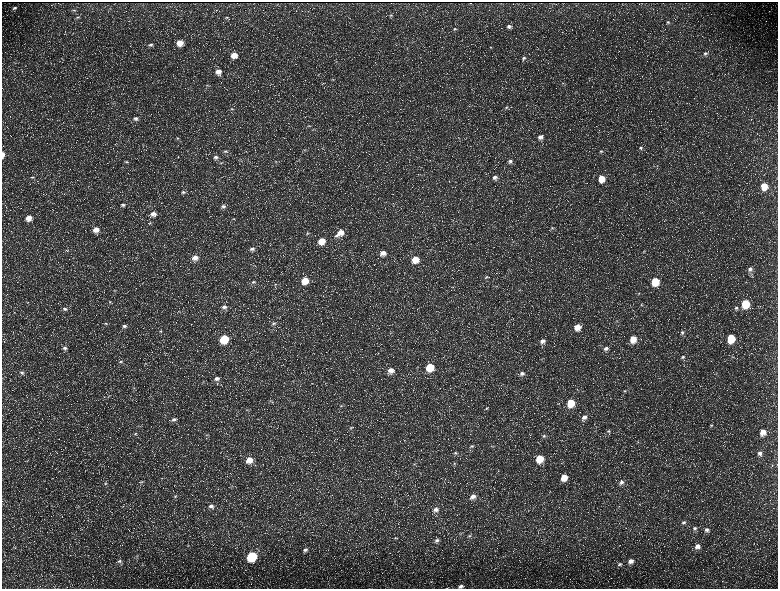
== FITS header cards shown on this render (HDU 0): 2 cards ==
NAXIS1  =                 1552 / length of data axis 1
NAXIS2  =                 1173 / length of data axis 2

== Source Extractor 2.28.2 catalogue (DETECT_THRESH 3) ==
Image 1552 x 1173 px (HDU 0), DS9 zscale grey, zoomed out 1/2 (1 PNG px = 2 x 2 image px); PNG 780 x 591 px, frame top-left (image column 1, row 1173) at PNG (2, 2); no overlay
Background 230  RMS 11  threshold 32.4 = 3 sigma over >= 5 px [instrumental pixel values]
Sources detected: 189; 39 cannot appear on this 1/2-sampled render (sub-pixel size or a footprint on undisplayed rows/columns) and are not listed; the other 150 listed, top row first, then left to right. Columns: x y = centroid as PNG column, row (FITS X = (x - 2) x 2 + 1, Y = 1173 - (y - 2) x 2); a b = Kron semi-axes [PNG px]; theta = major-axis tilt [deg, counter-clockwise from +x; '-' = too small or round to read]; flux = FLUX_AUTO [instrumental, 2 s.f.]
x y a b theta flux
470 3 2 1 - 800
15 8 6 4 17 5300
74 10 5 4 - 2400
391 15 5 4 - 3000
78 17 6 3 11 2700
226 18 5 3 - 2900
668 22 4 4 - 3100
509 26 6 5 - 6800
454 29 5 4 - 3200
180 43 6 6 - 25000
151 44 7 4 7 5200
490 47 4 3 - 2000
705 53 5 4 - 4600
234 55 7 6 - 24000
524 58 6 4 29 4700
336 62 4 4 - 2300
218 71 7 6 - 17000
333 79 4 4 - 2200
562 83 4 2 - 1300
207 85 7 3 -10 3300
506 107 5 4 - 3800
232 109 6 4 4 3800
136 118 7 5 5 8100
309 126 6 3 1 3100
540 137 6 5 - 11000
178 138 5 4 - 3700
459 138 3 2 - 1100
640 148 5 4 - 4300
305 150 5 3 - 3200
226 151 7 4 2 4800
601 151 5 4 - 3100
3 155 6 3 88 10000
216 157 7 5 3 7000
276 161 3 3 - 1700
510 161 6 5 - 6600
126 162 6 3 -6 3100
221 163 5 3 - 2600
657 166 4 3 - 1600
32 177 6 3 9 3300
495 177 7 6 - 10000
601 178 6 6 - 33000
764 186 6 5 - 37000
183 192 6 4 2 4900
123 205 7 5 0 5700
223 206 7 5 15 7000
153 214 7 6 - 14000
29 218 7 6 - 22000
150 223 6 3 12 2900
552 228 6 4 4 3500
96 230 7 6 - 20000
341 232 7 6 - 21000
307 233 5 4 - 2900
336 236 7 4 13 5600
322 241 6 6 - 32000
252 249 7 5 6 7500
67 251 4 2 - 1600
644 251 4 3 - 1900
383 253 6 6 - 16000
342 255 4 2 - 1000
195 258 7 6 - 15000
415 259 6 6 - 30000
750 269 6 5 - 8500
486 277 6 3 15 3000
305 280 6 6 - 42000
655 281 6 5 - 66000
253 282 6 4 27 4500
275 284 5 3 - 2300
115 290 5 3 - 2500
519 290 4 3 - 1800
638 294 4 3 - 1800
110 302 5 4 - 2700
745 304 6 5 - 88000
642 305 4 3 - 2100
224 307 7 5 -2 8700
736 308 6 5 - 4600
65 309 7 5 -2 6600
617 321 4 4 - 2400
106 323 6 4 1 3300
273 323 6 5 - 5400
124 326 7 5 3 6700
577 327 7 6 - 25000
161 331 5 4 - 2800
682 332 5 4 - 4000
731 338 6 5 - 74000
224 339 6 6 - 90000
633 339 7 6 - 33000
542 341 7 6 - 13000
65 348 7 5 -14 7000
606 348 7 5 35 8500
683 357 6 4 35 4800
732 357 4 3 - 1700
120 362 6 4 -10 4800
145 363 4 2 - 1700
430 367 6 6 - 62000
390 370 7 6 - 16000
22 372 6 6 - 6000
522 374 7 5 20 8300
217 379 7 5 1 9300
134 388 4 3 - 2500
625 391 5 4 - 2800
270 401 5 3 - 2300
571 403 7 6 - 53000
341 406 5 3 - 2900
486 408 4 3 - 2400
247 410 4 2 - 1400
584 417 7 6 - 12000
174 419 7 5 17 7900
711 425 4 3 - 2100
351 428 5 3 - 2600
608 431 5 5 - 4000
763 432 6 5 - 22000
135 434 6 3 22 3500
207 435 5 3 - 2700
544 436 6 5 - 4700
637 442 4 3 - 1800
472 446 6 4 18 4100
493 446 3 3 - 1300
455 453 5 4 - 4200
760 453 6 5 - 8700
539 459 7 6 - 52000
249 460 7 6 - 24000
27 461 4 2 - 1600
454 463 5 3 - 2600
414 464 5 2 - 1900
772 465 4 3 - 1700
564 477 7 6 - 33000
142 482 5 3 - 2600
621 482 7 5 41 7600
105 483 5 4 - 3200
175 496 6 5 - 4400
473 496 7 5 21 13000
639 504 3 2 - 1300
211 506 8 6 0 10000
435 510 7 5 14 10000
684 522 6 5 - 5300
695 528 6 5 - 5600
707 530 7 6 - 8500
469 536 5 5 - 4000
395 538 4 3 - 2300
437 540 6 5 - 6900
188 546 4 3 - 2000
697 546 7 6 - 12000
14 548 5 2 - 1800
305 550 7 5 18 7100
137 556 4 3 - 1800
252 556 6 5 - 160000
119 561 7 5 -2 5600
631 561 7 5 34 13000
619 564 7 4 24 4500
461 586 7 5 11 8000
At the frame edge (FLAGS 8, measured only in part): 2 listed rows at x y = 3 155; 461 586
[39 sub-pixel or undisplayed-footprint detections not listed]